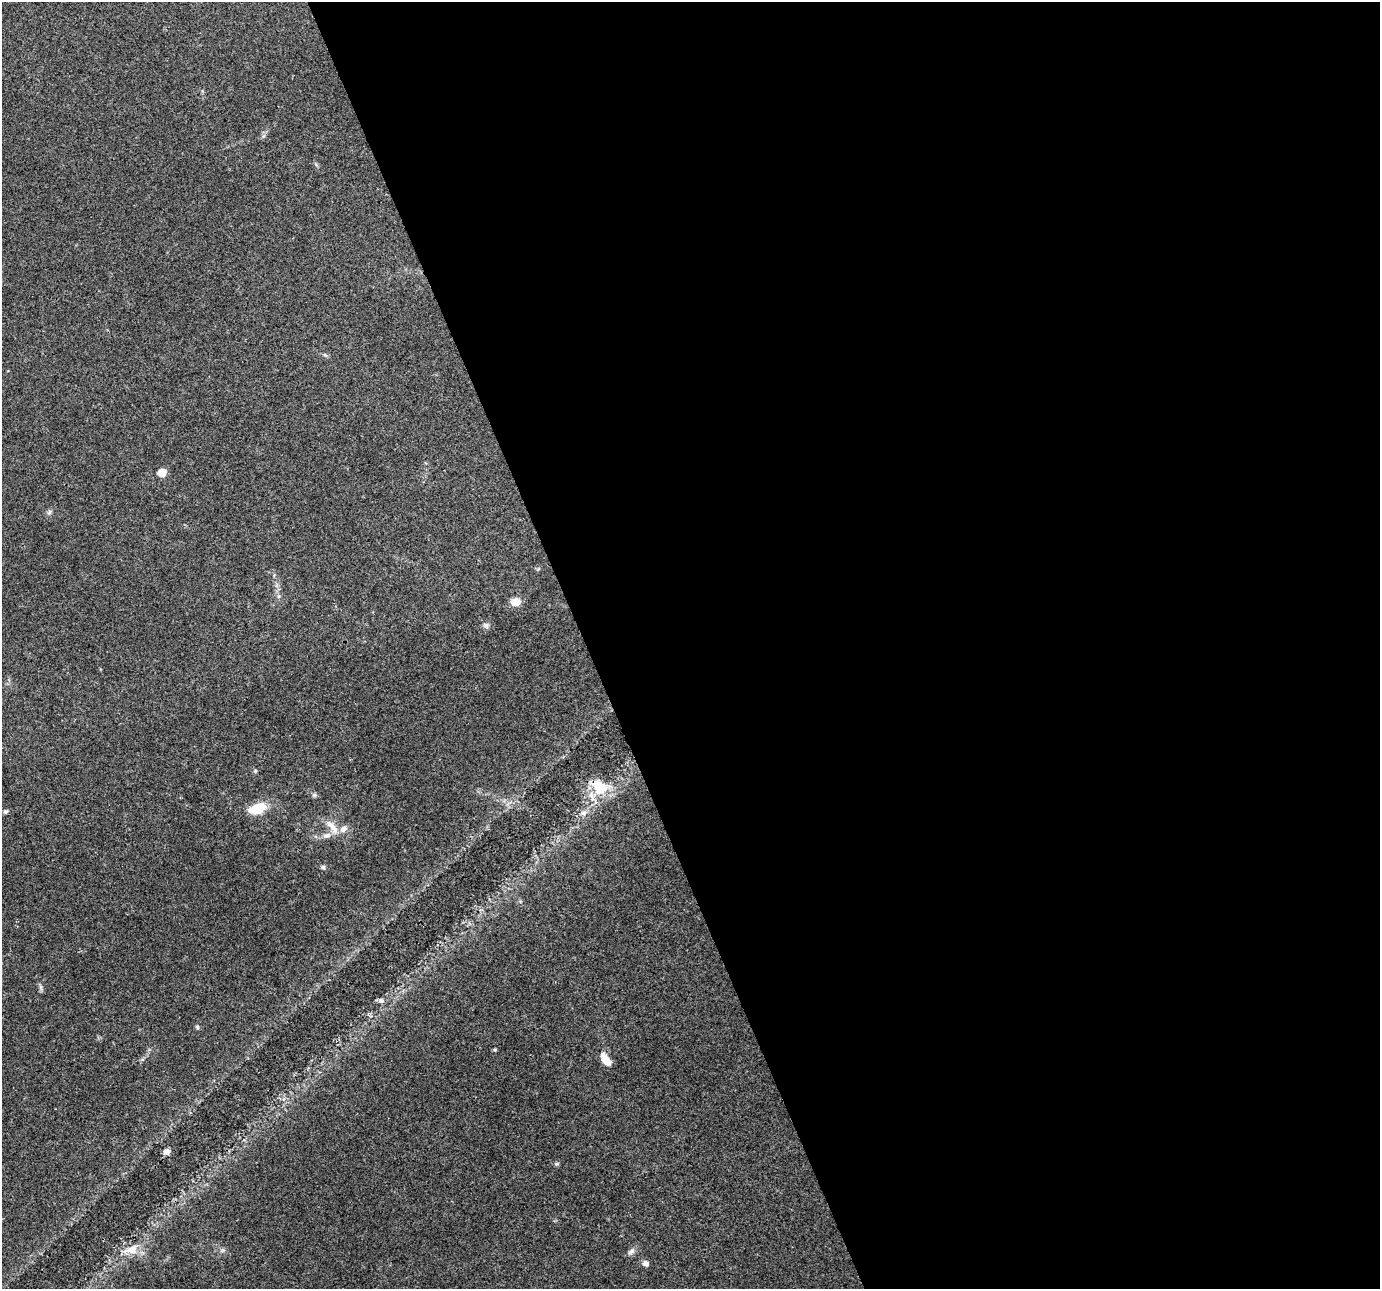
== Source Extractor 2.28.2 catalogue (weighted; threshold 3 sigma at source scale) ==
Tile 8 of 4 x 4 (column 4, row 2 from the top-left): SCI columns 4137-5514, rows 2652-3938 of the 5516 x 5358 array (HDU 1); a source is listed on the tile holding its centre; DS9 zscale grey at full resolution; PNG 1382 x 1291 px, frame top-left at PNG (2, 2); no overlay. Shown black and unused: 58% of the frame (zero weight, under 3 of 4 exposures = <1% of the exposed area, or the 3 px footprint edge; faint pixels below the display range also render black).
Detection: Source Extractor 2.28.2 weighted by HDU 2 'WHT'; one run over the whole footprint, this tile lists its part. Background 0.0893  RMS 0.0052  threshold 0.0236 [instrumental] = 3 sigma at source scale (4.5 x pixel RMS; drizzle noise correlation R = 1.50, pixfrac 1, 0.0396/0.0396 arcsec/px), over >= 5 px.
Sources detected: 22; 1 inside a brighter listed object's ellipse — not listed separately; the other 21 listed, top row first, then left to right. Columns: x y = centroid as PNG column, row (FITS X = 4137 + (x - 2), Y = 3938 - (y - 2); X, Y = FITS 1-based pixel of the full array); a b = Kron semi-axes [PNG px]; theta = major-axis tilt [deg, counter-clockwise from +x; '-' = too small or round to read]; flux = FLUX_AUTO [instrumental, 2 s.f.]
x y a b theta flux
162 473 6 5 - 9.8
49 512 8 4 53 1
515 602 10 8 3 6
486 625 8 6 -15 1.4
255 771 5 4 - 0.63
600 787 20 15 -44 16
315 795 6 5 - 1
257 809 20 11 18 13
5 812 6 5 - 0.98
583 813 9 6 9 2
332 827 25 8 -50 5.4
327 835 11 6 18 2.5
323 867 6 5 - 0.9
381 1000 8 6 -6 1.5
197 1027 5 5 - 0.73
495 1050 5 4 - 0.65
605 1060 15 7 -58 6.2
167 1152 8 7 - 2.3
131 1250 23 12 14 8.3
631 1251 12 6 45 1.9
645 1263 8 6 -44 2
Overlapping masked pixels (flux is a lower limit): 1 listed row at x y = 600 787
Unlisted compact peaks at least as high as the median listed source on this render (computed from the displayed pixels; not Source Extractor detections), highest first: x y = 557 1164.